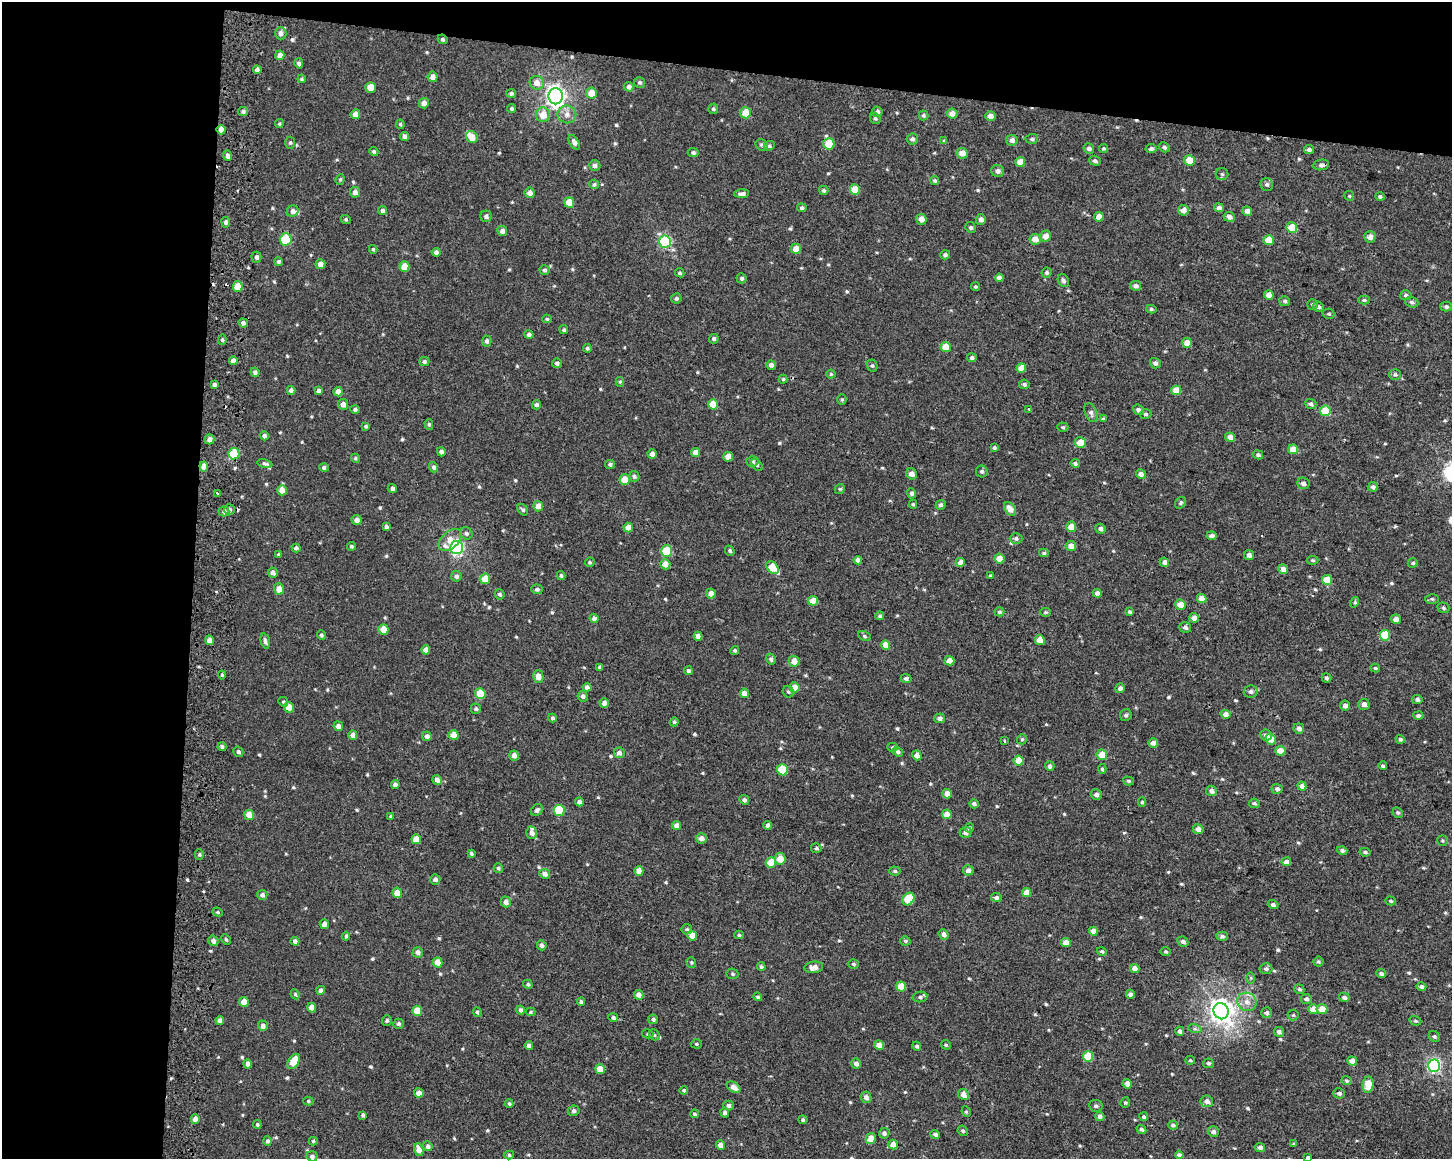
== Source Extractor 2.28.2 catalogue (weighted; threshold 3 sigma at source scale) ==
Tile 1 of 3 x 4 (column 1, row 1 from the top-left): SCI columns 325-1774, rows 3476-4632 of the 4943 x 4643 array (HDU 1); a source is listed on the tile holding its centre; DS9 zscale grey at full resolution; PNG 1454 x 1161 px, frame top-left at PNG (2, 2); each listed source drawn as its Kron ellipse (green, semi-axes under 4 px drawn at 4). Shown black and unused: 19% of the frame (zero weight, under 2 of 3 exposures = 2% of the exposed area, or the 3 px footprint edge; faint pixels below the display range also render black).
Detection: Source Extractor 2.28.2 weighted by HDU 2 'WHT'; one run over the whole footprint, this tile lists its part. Background 0.00212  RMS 0.0072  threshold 0.0324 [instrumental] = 3 sigma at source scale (4.5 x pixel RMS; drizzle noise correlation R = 1.50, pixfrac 1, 0.0396/0.0396 arcsec/px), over >= 5 px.
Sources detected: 624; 5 cosmic-ray / hot-pixel residue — neither listed nor drawn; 6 inside a brighter listed object's ellipse — not listed separately; of the other 613, all 500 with FLUX_AUTO >= 0.957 (the completeness limit of this list) listed and drawn (113 fainter detections not listed), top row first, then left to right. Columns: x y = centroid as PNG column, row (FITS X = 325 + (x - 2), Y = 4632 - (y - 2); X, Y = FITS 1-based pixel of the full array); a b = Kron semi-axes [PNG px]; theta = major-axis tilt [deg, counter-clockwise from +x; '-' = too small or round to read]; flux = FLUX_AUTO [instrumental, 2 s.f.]
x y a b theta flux
281 33 6 5 - 3
443 39 5 4 - 1.4
280 55 5 4 - 4.5
299 63 5 4 - 1.9
257 70 4 4 - 2.2
433 77 5 5 - 3.8
302 79 4 4 - 1
640 82 5 5 - 1.2
537 83 7 7 - 5.5
371 87 5 5 - 9.7
629 87 5 4 - 2.5
511 93 5 4 - 1.5
591 93 5 5 - 9.5
556 96 8 7 - 350
424 103 5 5 - 3.6
512 108 5 4 - 1.4
713 109 5 5 - 1.3
243 111 5 4 - 2
877 112 5 5 - 2.4
746 113 5 5 - 12
355 114 5 4 - 4.2
567 114 9 9 - 4.5
952 114 5 5 - 4.8
543 115 7 7 - 9.5
923 115 5 5 - 1.2
990 116 5 5 - 4.5
875 118 6 5 - 1.3
279 124 4 4 - 1
400 124 4 3 - 0.98
221 130 5 4 - 6
404 136 4 4 - 2
472 137 6 5 - 8.4
912 139 6 5 - 2.2
1032 139 6 5 - 1.6
1012 140 6 5 - 3.5
944 141 4 4 - 1.1
574 142 8 4 -60 2.6
290 143 6 5 - 1.2
829 144 6 5 - 16
762 145 6 5 - 1.9
769 146 5 5 - 1.4
1164 147 6 4 -32 1.7
1103 148 4 4 - 1
1089 149 5 5 - 2.4
1151 149 5 4 - 2
1309 150 5 4 - 2
374 152 5 4 - 1.4
693 153 5 4 - 1.6
962 153 5 5 - 6.4
228 156 5 4 - 3
1189 160 5 5 - 12
1095 161 6 5 - 2
1020 162 5 5 - 8.7
595 165 6 5 - 2.2
1321 165 8 5 10 1.8
998 171 6 6 - 2.9
1222 174 6 6 - 1.7
340 179 5 4 - 1
935 181 4 4 - 1.3
594 184 5 4 - 1.2
1267 184 6 6 - 2
855 189 5 5 - 14
824 190 5 4 - 1.1
355 192 5 5 - 3.2
530 193 5 5 - 3.8
742 194 7 4 2 2.5
1349 196 5 4 - 0.96
1380 196 5 4 - 1.5
569 203 5 5 - 11
802 208 4 4 - 1.5
1219 208 5 4 - 2.3
1183 210 5 5 - 5.7
293 211 6 5 - 2.9
383 211 4 4 - 1.9
1247 211 5 4 - 3.4
486 216 6 5 - 2.2
1099 217 5 5 - 7.7
1229 217 5 5 - 3.5
346 219 5 4 - 1.1
921 219 5 5 - 4.8
981 219 5 5 - 3.7
226 222 5 4 - 2.1
971 227 5 5 - 1.6
1292 228 5 5 - 21
502 231 5 5 - 2.9
1046 236 5 5 - 5.7
1370 237 6 5 - 3.8
286 239 6 5 - 43
1035 239 5 5 - 6.7
1269 240 5 5 - 12
665 242 6 6 - 83
373 249 4 3 - 1
796 249 5 5 - 7.1
436 252 4 4 - 2.2
945 255 5 4 - 1.4
256 257 5 5 - 2.5
279 262 4 4 - 1.2
320 264 5 5 - 3.8
404 266 5 5 - 10
545 270 5 5 - 1.4
680 273 5 4 - 1.1
1046 273 5 4 - 1.3
741 278 5 5 - 1.5
999 278 4 4 - 3.1
1063 280 7 5 -62 1.9
1136 286 5 5 - 2.6
238 287 5 5 - 9.9
976 287 4 4 - 1.1
1269 295 5 4 - 5.9
1406 295 6 5 - 1.6
676 298 5 5 - 1.5
1364 300 6 4 -1 1.3
1285 301 5 5 - 1.5
1412 302 7 5 -18 1.8
1312 304 5 5 - 1.2
1319 307 5 5 - 1.9
1446 307 5 5 - 1.7
1151 309 5 4 - 1.2
1329 314 5 5 - 1.1
547 319 5 4 - 0.98
243 323 5 4 - 2.5
564 330 5 4 - 1.2
529 335 5 4 - 2.1
714 339 5 4 - 1.6
222 340 5 4 - 1.2
487 341 5 4 - 2
1187 343 5 5 - 9.5
946 347 5 5 - 13
587 348 4 4 - 1.2
972 358 4 4 - 2.1
233 361 4 4 - 3.6
424 362 5 4 - 1.5
557 363 5 4 - 1.9
1155 363 5 5 - 2.5
771 365 5 4 - 2.8
872 366 6 5 - 1.3
1021 368 5 4 - 8.5
255 372 5 4 - 2.1
831 374 4 4 - 1
1395 375 6 5 - 1.5
783 379 4 4 - 1
620 382 5 4 - 0.99
214 384 3 3 - 1.5
1024 384 5 5 - 1.7
291 390 4 4 - 2.9
1176 390 5 5 - 9.6
318 391 4 4 - 2.1
338 392 4 4 - 4.4
842 399 5 4 - 1.1
343 404 5 5 - 4
713 404 5 5 - 12
1311 404 6 5 - 2.2
537 405 4 4 - 1.7
355 409 4 4 - 1.5
1029 409 3 2 - 2.6
1138 410 6 5 - 2.6
1325 411 5 5 - 21
1091 413 10 6 -68 2.5
1145 414 6 4 -3 1.6
1103 419 4 3 - 1.1
429 425 5 4 - 1.1
366 426 4 4 - 1.3
1063 427 5 4 - 1.1
264 436 4 4 - 2.2
1230 437 5 4 - 4.6
209 439 5 5 - 4.4
1080 443 5 5 - 11
994 448 4 4 - 1.2
1293 449 5 5 - 9.8
441 452 4 4 - 2.4
695 452 4 4 - 5.2
234 454 6 5 - 25
652 454 5 4 - 3.6
1258 455 5 4 - 1.3
728 457 5 5 - 7.4
355 458 5 4 - 1.2
752 461 6 5 - 2.2
1075 463 4 4 - 1.3
265 464 7 4 -13 1.4
610 464 5 4 - 1.7
757 465 7 4 -51 1.3
204 466 5 4 - 8
434 467 5 4 - 1.8
324 468 5 4 - 1.7
982 471 6 6 - 1.6
911 474 6 5 - 3.9
1141 474 5 4 - 2.9
634 476 5 5 - 1.7
625 480 5 5 - 9.7
1303 483 6 5 - 2.8
1373 487 5 4 - 2.3
392 488 4 4 - 2.1
840 489 5 4 - 1.2
282 490 5 4 - 7.6
217 493 3 2 - 1.8
912 493 5 4 - 1.9
1181 503 6 5 - 1.1
913 504 4 4 - 0.97
941 505 5 4 - 1.5
538 506 5 5 - 5.4
1010 509 7 5 -51 5.9
230 510 5 5 - 1.9
523 510 6 4 -50 1.6
224 511 5 5 - 2.2
357 520 5 5 - 3.7
386 527 4 4 - 1.9
1071 527 5 5 - 7.6
628 528 5 4 - 6.6
1101 529 6 5 - 2.3
466 533 6 5 - 1.9
1212 536 5 4 - 2.8
1016 538 6 5 - 1.9
450 540 13 8 43 8.5
352 546 4 3 - 1.2
1071 546 5 5 - 5.3
457 547 6 6 - 150
296 548 4 4 - 1.8
667 551 5 5 - 28
730 551 5 4 - 1.4
1044 553 5 4 - 1.1
279 555 3 3 - 1.2
1249 555 5 5 - 3
999 559 5 5 - 8.2
858 560 4 4 - 2.8
1313 560 6 4 -2 1.2
590 562 5 4 - 1.1
960 562 4 4 - 5
1164 562 5 4 - 3.6
1413 563 5 4 - 1.2
665 564 5 5 - 6.9
773 568 7 5 -48 18
1283 569 5 4 - 4.4
273 573 5 5 - 3.3
456 576 5 5 - 2.1
561 576 4 4 - 1.4
991 576 4 3 - 1.1
485 579 5 5 - 11
1327 580 5 5 - 12
279 589 5 5 - 6.3
537 589 5 5 - 1.7
711 593 5 4 - 5.5
1097 593 4 4 - 2.6
500 594 5 5 - 1.6
1202 599 5 4 - 6.8
1432 599 7 5 -2 1.3
813 601 5 5 - 8.3
1354 602 5 4 - 1.1
1180 605 5 5 - 7.4
1443 608 6 5 - 1.5
999 612 5 4 - 1.4
1045 612 5 4 - 1.1
1130 612 4 3 - 1.2
880 616 4 4 - 1.2
594 618 4 4 - 2.6
1194 618 5 5 - 4
1396 619 5 4 - 3.5
1185 627 6 5 - 2.1
383 629 5 5 - 8.7
321 635 5 4 - 1.2
1385 635 5 5 - 22
698 636 4 4 - 3.7
864 636 7 4 -28 1.1
209 640 5 4 - 3.5
1040 640 5 5 - 10
265 641 8 4 -77 2
886 645 5 4 - 9.5
426 650 4 4 - 5
735 650 4 4 - 1.3
771 659 6 4 -59 1.8
794 661 5 5 - 6.5
949 661 5 4 - 6.3
600 667 4 3 - 1.8
1375 668 5 4 - 1.1
688 671 4 4 - 1.5
222 675 4 4 - 1.2
538 677 6 5 - 6.4
906 678 5 4 - 1.9
1326 678 5 4 - 1.3
587 687 4 4 - 2.8
794 687 5 5 - 7.7
1120 688 5 5 - 2.8
788 692 6 5 - 1.4
1251 692 7 6 - 2.3
744 693 5 4 - 5.7
480 694 5 5 - 18
583 696 5 5 - 2.1
1417 700 5 4 - 2.1
283 702 5 4 - 1.1
604 703 5 4 - 4.4
1364 704 5 5 - 3.2
1345 705 5 5 - 3.4
289 707 5 5 - 7.7
476 709 5 5 - 1.5
1225 714 5 4 - 4.1
1126 715 6 6 - 1.9
1418 716 5 4 - 1.8
552 718 4 4 - 1.6
940 718 5 5 - 2.5
674 722 4 4 - 1.2
338 726 5 4 - 3.4
1299 728 5 5 - 3
353 735 4 4 - 4.1
454 735 5 5 - 11
1266 735 6 5 - 2.3
427 736 5 4 - 2.4
1022 739 5 5 - 1
1271 739 5 5 - 8.6
1400 739 5 4 - 1.5
1004 741 3 2 - 1
1153 743 5 4 - 4
222 747 4 4 - 1.8
892 747 5 4 - 1.1
1280 751 5 5 - 8.4
238 752 5 5 - 1.7
898 752 6 4 -35 1.8
619 753 5 5 - 2.6
514 755 5 4 - 4.2
917 755 5 4 - 4.8
1102 755 5 5 - 11
1019 760 5 5 - 12
1050 766 5 4 - 2.3
1383 766 4 3 - 1.2
1102 769 5 4 - 1.2
782 770 6 5 - 28
437 780 5 4 - 3.1
1129 781 5 4 - 1.1
395 785 4 4 - 2.7
1302 786 4 4 - 3.3
1277 789 5 5 - 2
1211 791 5 5 - 2.9
947 794 5 4 - 5.8
1096 795 6 5 - 2.4
744 800 5 4 - 2.1
579 802 4 4 - 3.5
1142 802 5 4 - 1.1
1254 803 5 4 - 1.4
974 804 5 4 - 2.2
537 810 7 5 45 2.3
559 810 6 5 - 35
1398 812 5 5 - 1.4
947 814 5 4 - 8.5
249 815 5 5 - 8
391 816 4 4 - 1
768 825 4 4 - 2.4
677 826 4 4 - 4.7
969 828 4 4 - 1.6
1198 829 5 5 - 4.4
965 832 6 5 - 2.9
532 833 6 5 - 3.3
701 838 5 5 - 4.1
416 839 5 5 - 9.4
1442 841 5 5 - 0.98
816 848 5 5 - 1.3
1342 851 5 4 - 1.8
1365 852 5 4 - 1.4
471 853 4 3 - 1.3
199 854 5 4 - 1.2
780 859 5 5 - 8.8
771 862 5 5 - 14
1286 862 5 4 - 5.1
498 868 5 4 - 1.3
968 870 5 5 - 3.7
639 871 5 4 - 6.7
895 871 5 4 - 1.3
545 874 5 5 - 3.4
435 879 5 5 - 2.3
1027 892 4 4 - 8
397 893 5 4 - 9.1
262 895 5 5 - 2.4
996 898 5 4 - 1.9
908 899 7 5 52 23
1391 901 5 4 - 1.1
506 902 5 5 - 4
1273 905 5 4 - 2
218 912 5 4 - 1
324 924 5 4 - 3.6
687 929 5 5 - 1.3
1093 931 4 4 - 5.5
944 934 5 4 - 3.4
739 935 5 4 - 1.2
346 936 4 3 - 1.5
692 936 5 4 - 9.1
1222 936 5 4 - 1.7
226 939 5 4 - 1.2
213 941 5 5 - 2.9
295 941 4 4 - 2.7
905 941 5 4 - 1.3
1183 942 6 4 -28 2.3
1066 943 5 4 - 7.3
542 945 5 5 - 2.3
1102 951 5 4 - 1.3
1165 951 5 4 - 1.1
418 952 5 5 - 3
1318 961 5 5 - 1.2
438 962 5 4 - 9.6
691 962 5 4 - 1
853 964 5 5 - 1.3
761 967 4 4 - 1.3
814 967 9 5 6 4.7
1135 969 5 4 - 4.9
1266 969 6 5 - 1.9
732 974 6 5 - 1.2
1381 974 5 4 - 2.2
1251 978 6 4 89 1.1
528 984 5 4 - 1.3
901 986 5 4 - 13
1421 987 5 4 - 2
1299 989 5 4 - 1.4
321 990 4 4 - 2.6
295 994 5 4 - 0.96
1130 994 4 4 - 3.2
639 995 5 4 - 4.6
758 997 4 4 - 1.3
920 997 7 5 10 1.7
1344 997 5 4 - 2.5
1306 999 5 5 - 2.1
244 1002 5 4 - 7.9
581 1002 4 4 - 1.4
1247 1002 10 9 - 5.4
312 1007 5 4 - 6.4
1313 1009 5 5 - 8.7
1322 1009 5 5 - 7.9
521 1010 4 4 - 1.6
417 1011 5 5 - 13
1221 1011 8 7 - 580
477 1012 5 4 - 1.2
531 1012 5 4 - 0.97
1267 1013 5 5 - 2.3
1293 1015 5 5 - 1.1
613 1018 5 4 - 1.6
653 1019 5 4 - 1.6
220 1020 4 4 - 3
387 1020 5 5 - 1.4
1415 1021 6 4 -19 1.1
399 1024 5 5 - 1.4
263 1026 5 5 - 3
1195 1029 7 4 -18 1.4
1180 1031 4 4 - 2.2
1279 1032 5 5 - 2.1
648 1034 6 4 -14 0.96
654 1035 6 5 - 1.1
1434 1036 6 5 - 1.4
696 1044 6 4 -2 1.1
879 1045 5 4 - 4.7
946 1045 5 4 - 1.1
529 1046 4 4 - 3
917 1046 4 4 - 1.8
1088 1056 5 5 - 19
1190 1060 5 4 - 1
1352 1061 5 4 - 5.2
294 1062 8 5 57 15
1208 1063 5 4 - 1.5
248 1064 4 4 - 3.7
856 1064 5 4 - 3.4
1434 1066 6 6 - 140
600 1069 5 4 - 11
1346 1081 5 4 - 1.1
1127 1084 5 4 - 4.6
1368 1085 8 5 83 15
734 1087 7 5 -33 4.9
684 1090 4 4 - 1.3
419 1093 5 4 - 4.4
1339 1093 6 5 - 2
963 1094 6 5 - 5.1
866 1097 6 5 - 3.2
308 1101 5 4 - 1.1
1207 1101 6 6 - 4.5
1125 1102 5 4 - 1.1
509 1104 4 4 - 1.2
729 1105 5 5 - 2.2
1096 1106 7 5 -7 1.7
574 1111 5 5 - 2
966 1112 5 4 - 1.1
725 1113 5 4 - 2.3
694 1114 4 4 - 1.2
363 1115 4 3 - 1.5
1100 1117 4 4 - 3.5
1144 1117 4 4 - 1.3
195 1119 5 4 - 4.4
803 1120 4 4 - 1.5
257 1124 4 4 - 1.1
1173 1125 5 4 - 1.8
1142 1129 5 4 - 1.6
963 1131 5 4 - 1.4
1213 1132 5 5 - 3
884 1133 5 5 - 1.9
935 1134 5 4 - 2.2
871 1138 5 5 - 7.3
268 1141 4 4 - 1.7
313 1141 4 4 - 1
893 1144 5 4 - 6.5
1294 1144 4 4 - 1.1
720 1145 5 4 - 5.4
428 1146 5 4 - 1.8
1260 1147 5 4 - 2.5
419 1150 6 4 -72 4.7
509 1155 5 4 - 1.1
1179 1155 4 4 - 2.1
312 1156 5 5 - 2.3
1308 1158 3 3 - 5.5
Overlapping masked pixels (flux is a lower limit): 2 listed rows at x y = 221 130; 204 466
Isophote crosses this tile's border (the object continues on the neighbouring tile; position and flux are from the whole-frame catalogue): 1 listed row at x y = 1308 1158